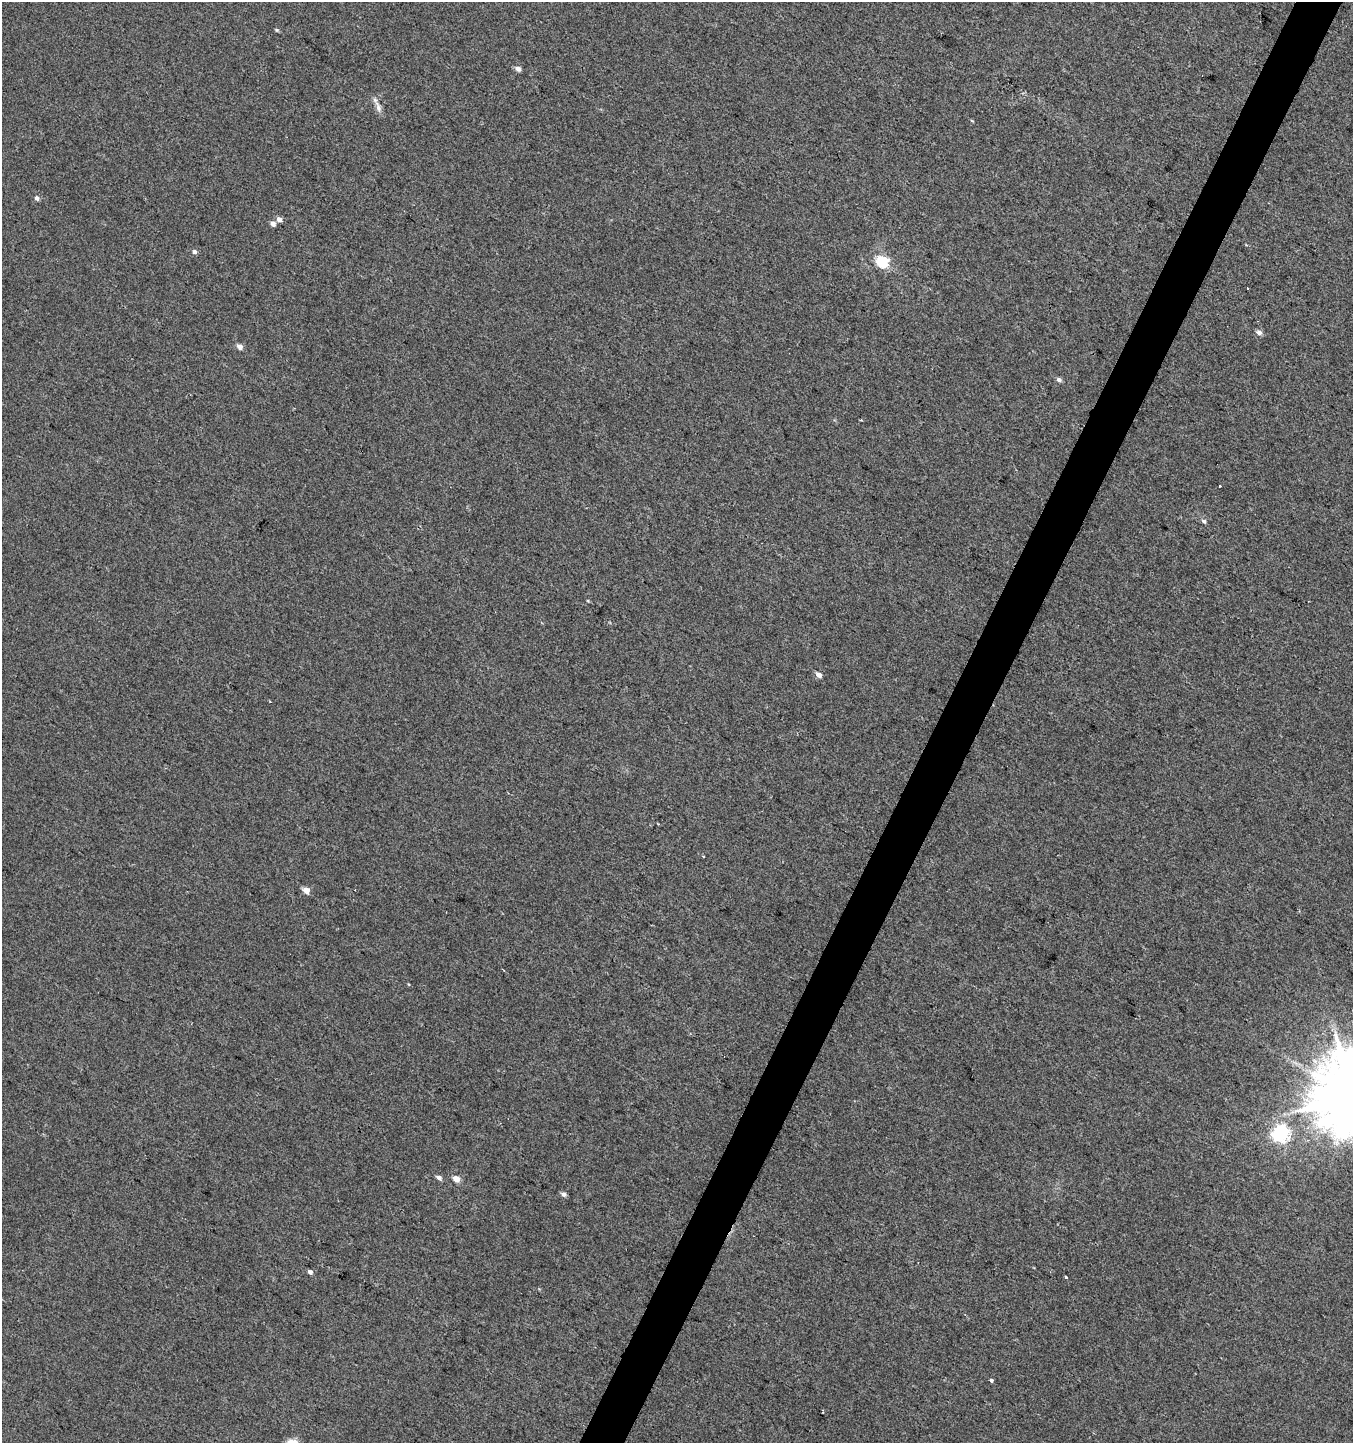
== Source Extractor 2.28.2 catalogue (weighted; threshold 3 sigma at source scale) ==
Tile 10 of 4 x 4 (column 2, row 3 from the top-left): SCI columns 1616-2966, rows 1443-2883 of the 5867 x 5772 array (HDU 1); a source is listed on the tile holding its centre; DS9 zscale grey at full resolution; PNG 1355 x 1445 px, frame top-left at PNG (2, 2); no overlay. Shown black and unused: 3% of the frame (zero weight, under 2 of 3 exposures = <1% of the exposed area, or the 3 px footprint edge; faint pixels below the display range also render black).
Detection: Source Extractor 2.28.2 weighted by HDU 2 'WHT'; one run over the whole footprint, this tile lists its part. Background 0.00459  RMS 0.0059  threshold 0.0265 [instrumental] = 3 sigma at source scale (4.5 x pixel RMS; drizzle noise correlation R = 1.50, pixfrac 1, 0.0396/0.0396 arcsec/px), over >= 5 px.
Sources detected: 27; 2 cosmic-ray / hot-pixel residue — not listed; the other 25 listed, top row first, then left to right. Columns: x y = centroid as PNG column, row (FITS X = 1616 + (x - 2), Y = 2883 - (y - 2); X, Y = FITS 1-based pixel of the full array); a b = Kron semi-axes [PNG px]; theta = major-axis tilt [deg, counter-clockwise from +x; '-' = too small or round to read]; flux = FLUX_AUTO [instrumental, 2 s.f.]
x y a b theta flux
276 30 5 5 - 0.71
518 69 7 5 -33 2.4
378 107 17 7 -72 3.6
37 198 5 4 - 2.4
279 219 6 5 - 2.8
273 224 5 5 - 3
194 252 5 5 - 1.6
882 262 6 5 - 57
1247 288 2 2 - 0.49
1259 332 6 5 - 2.8
240 347 5 4 - 4.4
1059 379 7 6 - 1.6
1220 486 3 3 - 1.2
1204 521 7 5 -43 1.3
588 601 5 3 - 0.52
819 674 5 4 - 3.9
306 890 5 4 - 8.2
1352 1096 22 20 -75 6400
1280 1133 7 6 - 170
439 1177 7 5 -28 2.1
456 1179 5 4 - 7.7
563 1194 6 5 - 1.9
310 1272 5 4 - 2
1066 1277 4 3 - 2.4
991 1380 4 3 - 2.9
Isophote crosses this tile's border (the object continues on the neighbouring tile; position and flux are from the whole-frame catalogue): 1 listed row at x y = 1352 1096